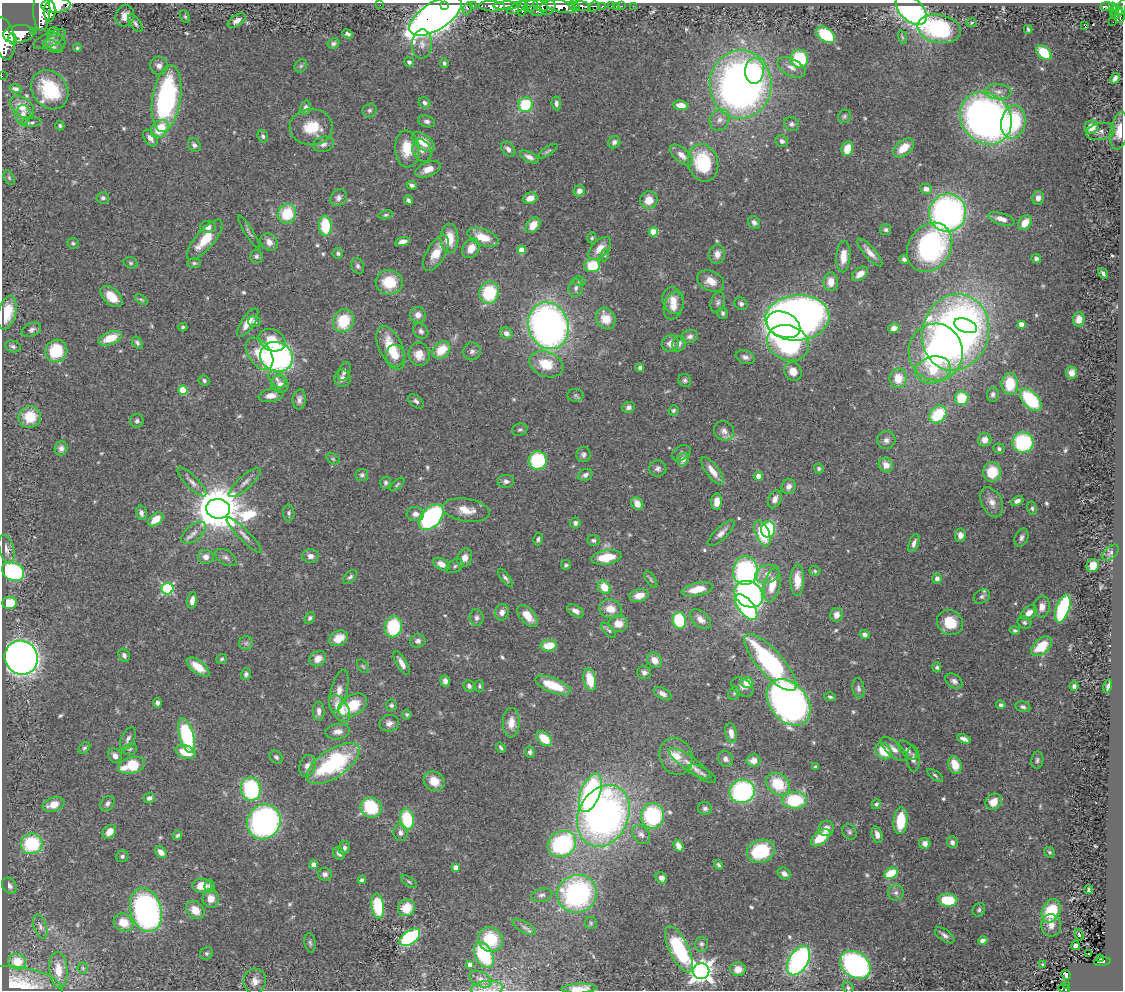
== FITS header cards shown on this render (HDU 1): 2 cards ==
NAXIS1  =                 1121
NAXIS2  =                  988

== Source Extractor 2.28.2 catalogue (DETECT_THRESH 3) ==
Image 1121 x 988 px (HDU 1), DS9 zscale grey, 1 PNG px = 1 image px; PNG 1125 x 992 px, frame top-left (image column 1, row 988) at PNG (2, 3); each listed source drawn as its Kron ellipse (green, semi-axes under 4 px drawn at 4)
Background 0.712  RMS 0.032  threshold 0.0953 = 3 sigma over >= 5 px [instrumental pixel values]
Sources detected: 570; of the 570, the 500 brightest by FLUX_AUTO listed and drawn (70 fainter detections omitted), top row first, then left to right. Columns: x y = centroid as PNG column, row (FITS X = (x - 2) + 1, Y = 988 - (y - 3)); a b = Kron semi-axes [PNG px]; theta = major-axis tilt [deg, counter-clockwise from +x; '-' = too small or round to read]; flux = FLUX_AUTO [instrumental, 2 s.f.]
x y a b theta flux
56 5 14 7 2 2900
380 5 2 2 - 8.8
444 5 3 2 - 43
473 5 3 2 - 22
492 6 13 5 -2 1400
506 6 12 4 2 1200
531 6 8 5 33 520
540 6 7 5 -30 450
561 6 15 6 -12 2200
574 6 6 3 -25 480
581 6 9 4 -11 830
594 6 5 4 - 150
602 6 4 3 - 140
611 6 3 2 - 32
616 6 3 2 - 7.9
622 6 2 2 - 7.7
633 6 2 2 - 9
1107 6 7 3 -1 190
548 7 8 7 - 850
1113 7 4 4 - 240
1121 7 9 4 70 280
468 8 6 3 63 79
517 8 10 4 26 430
523 8 8 4 78 440
42 10 20 8 -90 3900
911 10 18 11 -44 580
50 11 10 5 87 1700
536 11 7 4 -17 260
1115 11 6 3 62 78
1117 13 7 3 42 300
125 16 11 9 70 19
435 16 30 14 32 2600
1120 16 7 5 89 340
185 17 6 4 -62 3.5
237 20 10 5 32 14
1113 22 2 2 - 7.2
135 23 10 5 -54 6.5
971 23 5 4 - 3.5
1084 25 4 2 - 31
939 29 22 14 -10 210
1028 29 4 3 - 3.7
34 31 3 3 - 100
54 32 6 5 - 4.4
19 34 15 9 7 3900
348 34 6 4 -23 5.4
826 35 10 7 -35 110
902 37 7 4 -71 3.7
4 39 21 10 -80 4400
12 39 5 4 - 830
50 39 17 7 25 11
56 42 10 8 -18 12
333 43 6 5 - 5.6
422 44 14 10 88 16
53 46 10 5 -23 6.7
77 48 4 4 - 3.5
1044 52 9 6 -42 65
799 59 9 9 - 110
409 62 5 4 - 6.9
444 63 5 4 - 4.4
159 66 9 9 - 12
301 66 7 5 46 5
791 67 15 8 -28 15
754 71 13 9 85 120
2 76 2 2 - 8.2
1115 78 6 4 59 7.2
741 84 34 31 88 1300
15 89 6 4 -15 7.6
50 90 21 17 -53 120
998 92 13 7 -4 14
167 98 34 14 81 410
424 103 6 5 - 5.9
556 103 7 5 -83 6.9
525 105 7 7 - 100
681 105 7 5 -7 23
22 107 13 9 -38 30
305 107 7 5 75 7.3
369 110 7 6 - 5.4
23 115 10 7 89 15
844 116 7 6 - 4.6
986 118 28 24 -47 1100
720 120 11 9 61 15
427 121 9 5 -15 7.1
31 122 10 4 4 5
1013 122 17 12 79 180
792 124 7 6 - 7.3
60 126 5 4 - 4.1
311 127 22 18 1 62
1091 127 7 6 - 31
160 129 10 7 47 65
1101 131 14 8 10 15
1119 131 19 9 80 35
263 136 6 5 - 5.8
150 138 9 5 -53 13
782 141 6 5 - 6.5
423 142 13 7 -37 44
614 142 6 5 - 7.9
323 144 11 7 13 9.7
194 145 7 6 - 8
903 148 12 7 39 41
407 149 18 12 -87 55
508 149 9 6 -49 9.3
847 149 7 5 70 39
422 151 11 9 -62 14
548 151 11 4 34 4.6
681 155 14 7 -42 17
529 157 10 5 -28 10
703 163 19 15 -76 130
428 169 13 7 23 21
9 178 8 5 -63 3.9
412 185 5 4 - 6.6
926 189 6 5 - 9.7
579 191 6 5 - 12
103 198 6 5 - 5.7
339 198 9 7 49 9.8
530 198 7 5 20 22
1038 198 7 5 78 12
408 200 5 4 - 5.1
649 200 9 8 - 30
948 213 19 18 - 770
287 214 10 9 - 83
386 215 7 4 12 3.7
1001 219 14 5 -17 17
754 222 7 5 -51 8.5
1025 223 8 6 56 30
533 225 9 6 52 25
325 226 10 6 -86 97
208 227 8 6 -3 12
886 230 5 5 - 5.7
249 232 19 3 -57 5.8
653 232 4 4 - 63
483 237 16 8 -21 47
449 238 15 9 90 42
592 238 5 5 - 3.6
205 240 25 9 50 60
269 242 9 8 - 15
402 242 7 4 16 11
73 243 6 5 - 4
930 247 26 21 56 350
471 248 10 8 59 28
600 249 14 8 47 25
522 250 4 4 - 32
870 252 18 5 -48 16
338 253 5 5 - 4.9
436 253 20 9 60 37
717 254 9 8 - 15
605 255 6 4 72 3.8
256 256 6 6 - 6.3
843 256 16 7 87 25
1036 258 5 4 - 5.3
904 259 5 4 - 6.2
131 263 7 5 -16 4.4
194 263 7 5 -1 4.4
592 265 8 6 4 82
358 266 8 6 -68 6.6
1103 273 6 3 -55 5.1
860 274 9 5 38 18
579 281 6 5 - 3.7
711 281 14 9 -25 27
389 282 13 12 - 67
831 282 9 7 88 24
576 288 9 7 76 7.8
489 293 11 10 - 120
112 297 13 7 -44 41
141 300 7 4 -35 3.5
673 301 14 10 -74 27
718 302 11 7 74 7.7
741 304 7 6 - 7
674 306 14 9 72 24
7 313 17 9 75 59
723 313 6 5 - 5.1
418 315 8 8 - 15
797 318 32 23 3 1900
606 319 11 9 -61 39
1079 319 7 6 - 16
255 321 6 5 - 6.7
344 321 12 10 67 84
248 323 16 6 56 29
1021 324 4 4 - 14
783 325 18 12 -25 880
548 326 24 20 -71 1200
966 326 12 6 -20 120
183 327 4 3 - 3.7
894 328 6 5 - 14
31 330 10 6 22 7.9
421 331 8 6 -47 7.5
956 332 39 33 74 1500
506 333 6 5 - 10
690 336 8 6 16 8.1
110 338 12 6 22 46
272 340 14 10 -25 43
137 343 6 5 - 5.8
788 343 21 17 -23 460
670 344 8 8 - 16
679 344 8 6 67 8.3
13 346 8 6 -15 5.9
391 348 23 11 -65 75
441 350 10 7 42 56
56 351 11 10 - 91
472 351 9 8 - 8.7
936 352 28 27 - 480
260 354 18 11 -56 51
419 354 12 10 -77 30
395 356 11 9 -83 20
277 357 17 14 -25 540
745 357 10 6 -21 9.3
546 364 18 12 -21 61
640 368 4 4 - 7.6
933 370 18 13 14 79
344 371 10 6 69 7.2
793 371 10 8 -64 23
1072 373 6 5 - 14
342 378 8 8 - 10
898 378 10 8 87 43
277 379 10 6 -47 12
204 380 6 5 - 6
685 380 6 6 - 5.3
280 384 9 8 - 14
1010 384 11 8 -90 62
183 390 4 4 - 75
993 394 7 6 - 7.3
575 395 8 6 -2 5.4
271 396 12 6 8 17
962 398 7 6 - 72
299 399 10 6 84 10
1031 400 13 7 -47 130
416 401 9 5 -41 6.8
629 407 6 5 - 7.4
673 410 5 4 - 4.2
938 414 10 7 48 110
30 417 11 10 - 53
137 421 7 6 - 6.3
520 430 8 6 18 4.6
724 431 10 9 - 13
886 440 9 8 - 9.9
985 440 7 6 - 19
1023 442 10 10 - 160
61 448 7 6 - 8.8
999 449 6 5 - 5.4
681 453 10 7 33 7.5
583 455 7 7 - 6.9
333 459 7 4 -30 3.6
683 459 6 5 - 16
538 460 9 9 - 160
886 465 8 6 -53 19
819 468 5 4 - 4.2
658 469 8 8 - 7.9
713 471 16 6 -54 24
992 472 10 9 - 62
362 475 6 6 - 5.5
585 475 7 5 27 7.9
759 476 4 4 - 29
506 481 8 6 7 8.1
192 482 19 6 -45 13
245 482 20 6 42 14
386 483 6 5 - 5.3
397 484 9 4 44 3.6
789 487 8 6 64 11
775 499 9 6 66 12
1017 501 6 4 24 11
717 502 8 5 86 19
992 502 16 10 -64 21
637 504 7 5 -51 24
1032 508 7 4 -79 4.7
218 509 12 10 -8 10000
466 510 24 11 -9 36
141 513 7 5 -79 8.1
289 513 8 5 -89 5
415 514 9 7 -4 14
431 517 15 9 48 390
156 519 9 5 40 33
575 523 5 5 - 6.8
768 529 8 7 - 120
194 533 15 8 39 16
721 533 17 6 44 13
762 533 14 7 -69 79
244 535 24 5 -45 15
960 535 6 5 - 12
1021 538 9 6 66 8
538 539 6 4 77 5
593 540 6 5 - 6.1
914 543 9 5 69 10
6 549 14 7 -74 13
1111 553 10 5 45 6.1
310 556 8 7 - 12
206 557 8 7 - 13
606 557 15 7 9 62
226 558 12 7 -31 8.1
465 558 10 7 65 16
441 564 9 5 -27 20
566 565 5 5 - 4.1
455 566 9 6 30 6.5
1093 566 6 6 - 28
13 571 11 9 -28 280
745 571 14 12 85 390
815 571 6 5 - 3.9
767 574 12 9 19 19
350 577 8 5 43 5.9
505 578 11 4 -53 6
937 578 5 5 - 9.4
651 579 9 4 -55 4.4
797 580 15 7 89 35
772 585 17 8 78 42
604 587 7 6 - 42
167 589 6 6 - 260
697 589 16 6 12 44
749 594 15 12 -35 490
639 595 10 6 14 27
982 596 8 6 30 6.2
192 600 8 4 82 13
9 603 7 6 - 77
746 607 15 7 -51 290
1042 607 11 8 83 16
1063 608 14 6 71 300
611 609 12 9 -14 28
575 611 9 5 -29 10
502 612 8 7 - 13
1029 613 9 6 38 16
837 615 7 6 - 15
528 616 13 7 -49 33
310 618 6 4 66 5
477 618 8 7 - 7.9
701 619 12 7 -40 17
679 620 8 6 -74 130
950 622 13 12 - 55
1024 622 7 6 - 5.2
618 624 9 8 - 26
393 627 10 8 79 130
609 630 9 4 -46 4.9
1015 630 5 4 - 4.8
864 634 5 4 - 9.3
339 638 10 7 27 31
418 641 8 6 13 8.7
246 643 7 7 - 5.3
549 646 8 5 6 51
1041 646 12 7 40 64
124 655 7 5 -64 7.5
21 658 17 16 - 1500
222 659 5 5 - 3.6
318 659 8 7 - 21
654 660 8 7 - 20
770 662 36 12 -48 360
401 663 13 5 -59 14
363 666 7 5 -53 4.1
198 667 13 6 -37 35
937 667 5 4 - 4.6
644 672 7 6 - 7.8
246 674 6 5 - 5.4
590 680 11 6 -78 55
445 681 6 5 - 8.6
954 681 9 6 -34 9.4
747 683 6 5 - 38
553 685 19 7 -22 66
469 686 6 5 - 6.5
479 686 6 4 -90 3.9
1074 686 4 4 - 5.5
1108 686 7 3 76 5.8
742 687 12 8 -35 12
858 688 10 6 -80 6.9
339 691 22 8 75 22
734 693 7 5 69 4.4
663 694 10 5 -30 9
830 697 6 4 -15 4
789 702 26 18 -50 1300
157 703 5 4 - 6.4
353 705 16 10 31 65
391 705 5 5 - 4.9
1001 705 5 4 - 5.5
1023 707 7 5 -12 6
340 708 15 8 -59 58
319 711 10 5 -89 12
407 714 5 4 - 3.6
389 723 10 8 13 12
511 723 15 8 89 25
338 732 12 7 8 15
731 733 10 5 -80 17
187 736 18 7 -75 230
128 739 12 6 63 9.6
544 739 9 6 -42 55
964 739 7 3 -20 11
84 748 7 5 49 4.6
501 748 5 3 - 3.9
130 749 7 5 17 4.6
894 749 16 7 -41 17
908 750 12 6 -46 9.1
884 751 9 7 -47 54
186 752 10 6 -19 51
530 752 6 4 -87 5.9
115 756 8 6 -49 12
676 756 19 16 -67 39
276 757 7 5 -41 5.9
726 759 8 7 - 8.6
913 759 13 6 -87 9.6
754 760 7 6 - 19
1037 760 8 6 81 5.9
333 763 30 14 33 260
689 764 25 7 -35 24
132 765 14 8 15 78
955 765 9 6 -71 40
307 766 11 8 72 14
815 767 3 3 - 3.6
702 773 15 5 -30 10
935 775 9 4 -36 4.7
434 781 11 9 -35 35
778 784 13 10 -41 80
251 789 12 10 -79 220
742 791 12 11 - 340
590 793 20 9 69 450
149 798 6 4 23 8.3
795 800 12 8 2 120
994 802 9 7 45 24
53 804 11 7 18 28
107 804 8 6 51 7.5
876 804 5 4 - 5.2
371 808 11 10 - 150
705 808 7 6 - 6.3
603 816 32 25 65 1100
652 816 13 11 -88 200
407 819 11 7 -80 130
900 821 13 7 85 80
264 822 18 16 56 520
826 828 8 7 - 19
109 832 8 6 48 24
849 832 8 6 -62 5.3
400 833 8 7 - 10
641 834 10 8 -50 11
177 835 5 4 - 4.8
877 835 8 5 -75 14
821 838 11 6 38 61
952 842 6 5 - 8.4
32 844 11 10 - 160
562 844 15 12 31 300
925 844 5 5 - 9.8
678 846 6 4 -61 14
344 848 7 5 65 7.4
761 851 14 11 20 130
161 852 7 5 -45 15
1049 852 6 5 - 3.9
339 853 6 5 - 9.2
122 856 6 6 - 6.1
314 864 5 4 - 10
719 865 5 3 - 3.8
456 867 4 4 - 18
784 873 7 5 -35 11
891 873 7 5 27 65
325 874 7 6 - 7.8
661 878 6 5 - 12
362 880 4 4 - 7
409 882 9 4 -34 4.2
9 886 8 6 -52 13
202 886 10 7 -1 38
210 886 6 5 - 5.9
1088 890 4 3 - 3.6
896 893 8 8 - 8.2
577 894 20 19 - 450
542 895 11 6 12 7.6
211 898 9 8 - 23
948 900 9 6 -5 79
378 906 13 6 -82 130
407 908 9 8 - 50
146 910 22 15 -74 610
195 910 10 8 -39 33
979 910 7 6 - 5
1051 911 12 9 66 99
124 923 10 8 -30 42
591 923 6 6 - 4.2
1051 925 11 10 - 18
40 927 12 6 -70 9.2
524 927 13 5 -29 8
945 935 11 5 -34 9.3
1079 935 6 3 -68 47
410 937 12 6 36 250
490 939 13 12 - 85
983 941 5 4 - 20
310 943 9 5 -81 5.3
701 944 7 6 - 5.2
1075 945 4 4 - 7.6
679 949 25 9 -65 210
207 953 6 6 - 5
1089 954 3 2 - 4
484 955 14 8 -63 140
1100 959 4 3 - 42
17 961 9 7 -17 37
798 961 16 9 59 510
1102 962 8 3 7 120
1043 964 3 3 - 23
470 965 4 4 - 14
855 965 16 12 -35 490
83 968 5 5 - 3.6
738 969 8 7 - 20
58 970 18 9 -85 33
701 971 8 8 - 1600
1066 975 5 3 - 5.6
480 979 12 7 -28 12
255 981 12 11 - 19
21 984 42 16 -9 60
1066 985 4 2 - 26
848 988 6 5 - 4.1
1064 988 6 3 -23 64
487 989 16 8 5 16
579 989 17 5 2 23
At the frame edge (FLAGS 8, measured only in part): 9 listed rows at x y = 56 5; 1121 7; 42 10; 4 39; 2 76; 1119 131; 1064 988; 487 989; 579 989
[70 fainter detections neither listed nor drawn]